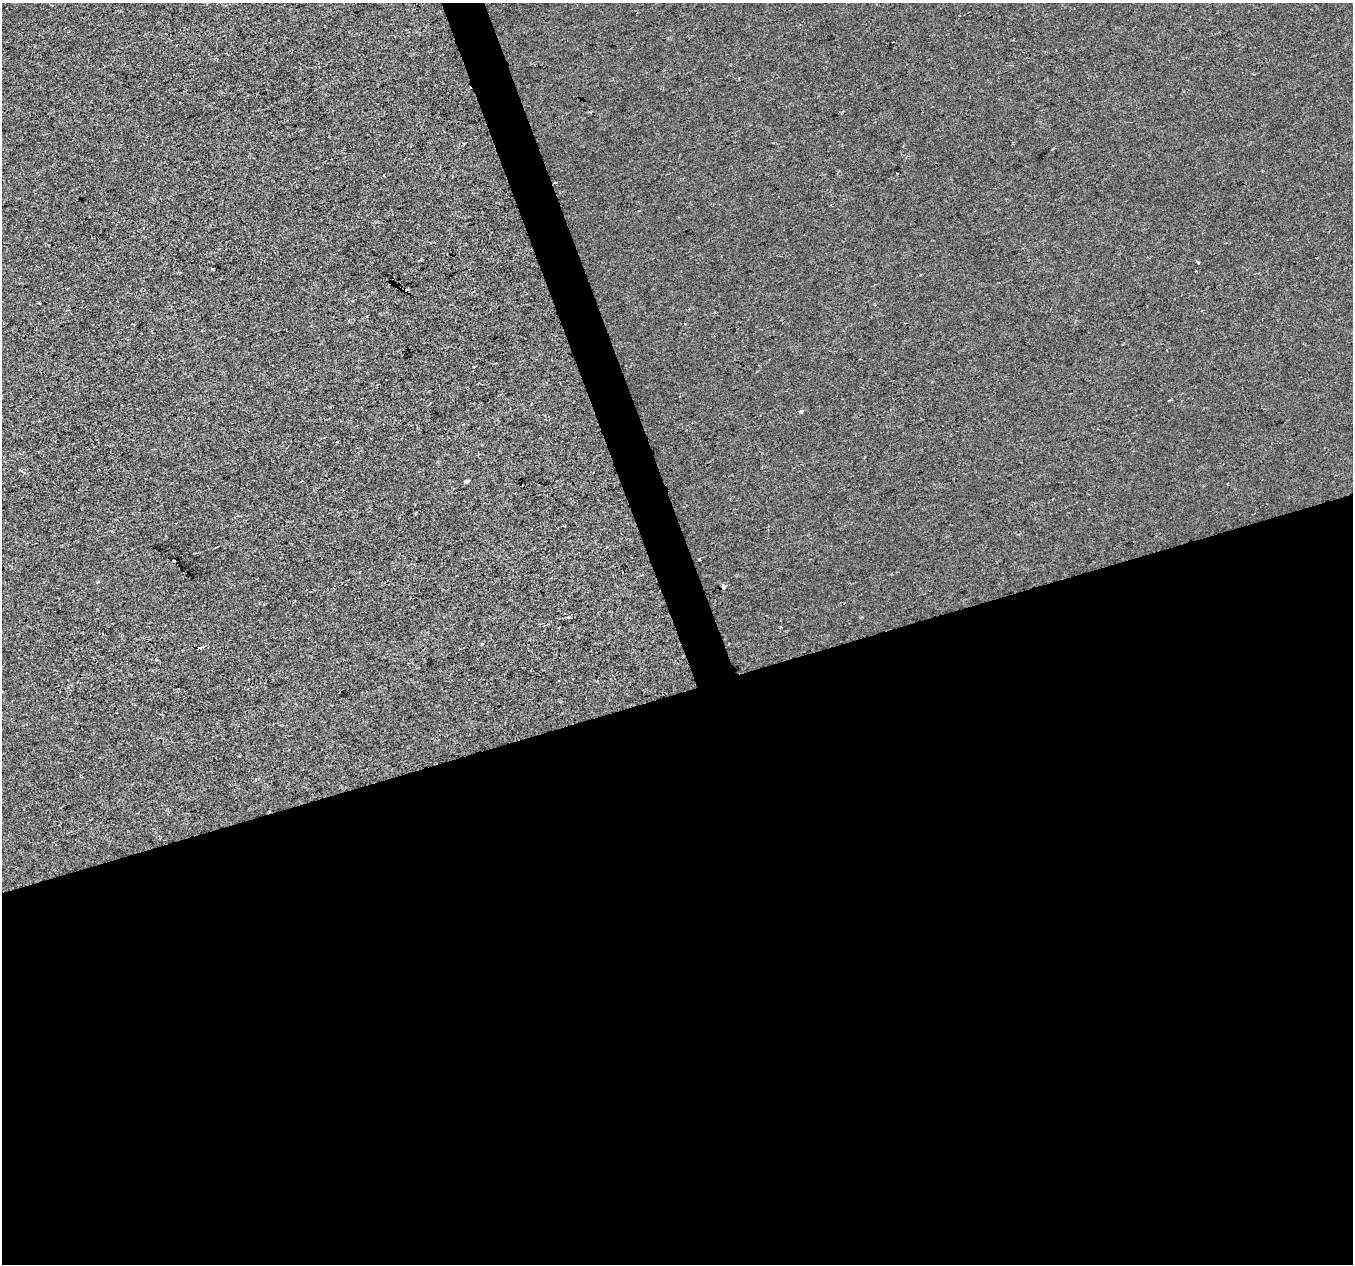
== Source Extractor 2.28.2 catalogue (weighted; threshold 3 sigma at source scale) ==
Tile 15 of 4 x 4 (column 3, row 4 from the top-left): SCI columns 2705-4055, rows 121-1382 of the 5406 x 5232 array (HDU 1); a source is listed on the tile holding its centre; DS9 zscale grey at full resolution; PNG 1355 x 1266 px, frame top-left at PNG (2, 3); no overlay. Shown black and unused: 47% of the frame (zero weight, under 2 of 3 exposures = <1% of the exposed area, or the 3 px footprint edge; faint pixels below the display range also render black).
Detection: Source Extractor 2.28.2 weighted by HDU 2 'WHT'; one run over the whole footprint, this tile lists its part. Background 4.27e-04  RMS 0.0026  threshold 0.0116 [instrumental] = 3 sigma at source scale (4.5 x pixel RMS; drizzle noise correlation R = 1.50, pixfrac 1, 0.0396/0.0396 arcsec/px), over >= 5 px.
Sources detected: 18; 7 cosmic-ray / hot-pixel residue — not listed; the other 11 listed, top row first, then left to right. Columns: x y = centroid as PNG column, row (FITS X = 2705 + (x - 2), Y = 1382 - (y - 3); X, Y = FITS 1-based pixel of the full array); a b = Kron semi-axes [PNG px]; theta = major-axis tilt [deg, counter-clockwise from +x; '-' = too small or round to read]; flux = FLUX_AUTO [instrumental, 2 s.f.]
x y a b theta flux
1052 149 3 2 - 0.28
383 175 3 2 - 0.18
555 183 4 3 - 0.24
1198 261 3 3 - 0.98
920 274 3 2 - 0.2
801 412 4 3 - 2
466 481 4 3 - 0.81
174 561 3 3 - 0.42
724 587 4 4 - 3.7
481 644 3 3 - 1.2
199 648 5 3 - 3.2
Overlapping masked pixels (flux is a lower limit): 1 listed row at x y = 199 648